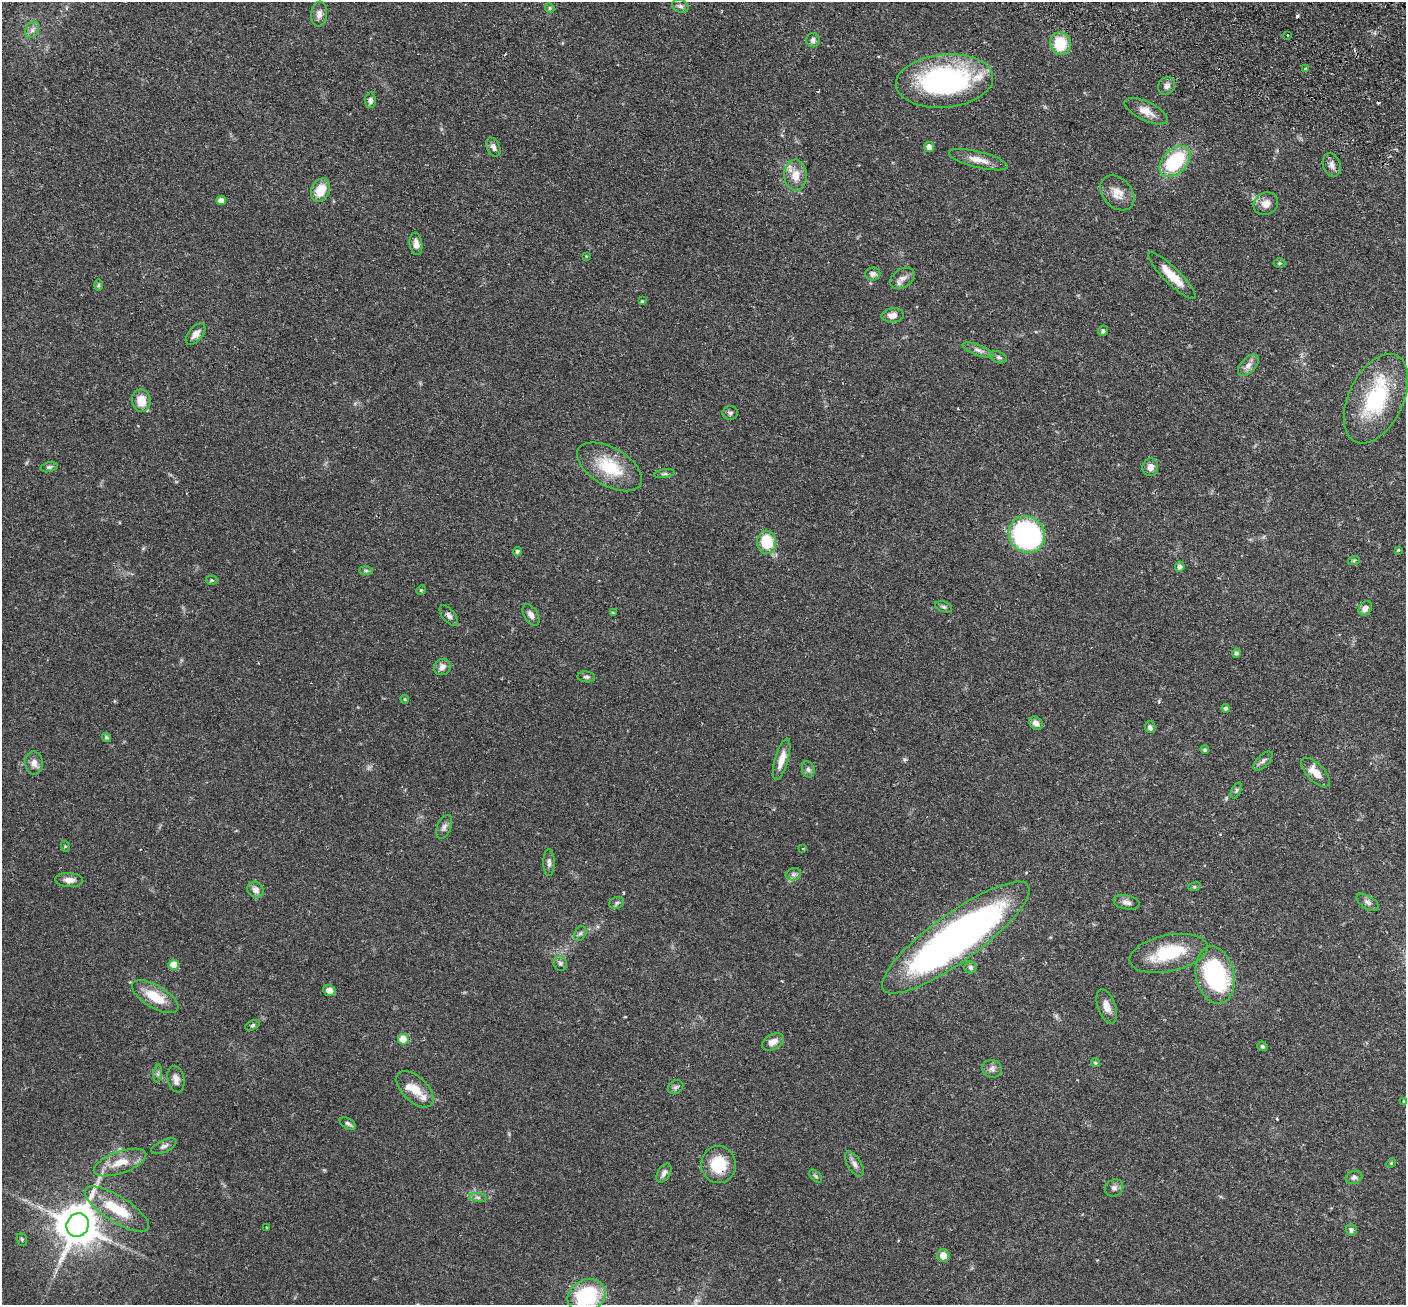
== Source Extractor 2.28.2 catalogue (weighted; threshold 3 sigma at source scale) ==
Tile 10 of 4 x 4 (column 2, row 3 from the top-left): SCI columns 1432-2835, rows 1633-2935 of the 5673 x 5737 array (HDU 1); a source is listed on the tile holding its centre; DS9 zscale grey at full resolution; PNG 1408 x 1307 px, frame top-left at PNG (2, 2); each listed source drawn as its Kron ellipse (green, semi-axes under 4 px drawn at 4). Shown black and unused: <1% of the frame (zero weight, under 2 of 3 exposures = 3% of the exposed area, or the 3 px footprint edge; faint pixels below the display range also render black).
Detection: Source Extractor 2.28.2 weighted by HDU 2 'WHT'; one run over the whole footprint, this tile lists its part. Background 0.0783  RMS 0.0051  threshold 0.0229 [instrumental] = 3 sigma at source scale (4.5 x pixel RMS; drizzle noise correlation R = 1.50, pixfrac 1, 0.05/0.05 arcsec/px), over >= 5 px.
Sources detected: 135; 1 too faint to see at this stretch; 2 inside a brighter object's white glare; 5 cosmic-ray / hot-pixel residue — neither listed nor drawn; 5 inside a brighter listed object's ellipse — not listed separately; the other 122 listed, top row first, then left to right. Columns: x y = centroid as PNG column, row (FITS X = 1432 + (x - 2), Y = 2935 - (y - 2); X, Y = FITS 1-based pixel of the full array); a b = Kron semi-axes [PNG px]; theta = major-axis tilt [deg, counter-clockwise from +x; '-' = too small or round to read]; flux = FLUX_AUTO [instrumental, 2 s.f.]
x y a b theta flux
680 6 8 6 -19 1.5
550 8 5 4 - 0.64
319 14 12 8 84 2.6
32 30 8 6 63 1.8
1287 35 3 2 - 0.79
813 40 7 6 - 1.4
1060 43 11 10 - 16
1305 68 3 2 - 0.66
944 81 49 26 5 97
1167 86 9 8 - 2.4
371 100 8 5 89 1.6
1146 111 23 9 -25 5.2
493 147 10 6 -64 2.1
929 147 5 5 - 3.3
978 160 30 8 -14 5.6
1175 161 18 12 45 32
1332 165 12 8 -72 2.6
795 175 15 11 -87 6.8
321 190 12 9 66 9.1
1117 193 20 14 -48 6.5
221 201 5 4 - 3.6
1266 204 13 11 30 3.8
416 244 11 6 -82 2.7
586 256 4 3 - 0.36
1280 263 6 5 - 0.68
873 274 7 6 - 1.7
1172 276 32 8 -45 11
902 278 13 9 33 3
98 285 6 4 90 0.56
642 301 3 3 - 0.63
893 315 11 7 5 3.3
1103 331 5 5 - 1.2
196 334 13 7 50 3
978 350 16 5 -20 2.3
999 357 8 5 -23 1.1
1248 365 13 7 47 2.7
1376 399 48 27 64 42
141 401 11 9 -80 7
730 413 8 6 1 1.2
49 467 8 5 14 1.1
609 467 36 19 -30 21
1150 467 9 8 - 2.9
664 474 10 4 9 1
1027 535 19 17 -51 130
767 542 12 9 -83 19
1398 550 3 3 - 0.61
517 552 4 4 - 1.1
1354 560 6 4 20 0.68
1180 567 5 4 - 1.8
366 570 7 4 -2 0.85
212 580 6 4 1 0.66
421 590 5 4 - 0.57
944 607 8 5 -20 1.1
1365 608 8 6 53 2.6
613 613 4 2 - 0.5
449 615 12 6 -50 1.7
531 615 12 6 -59 2.4
1236 653 4 4 - 1.1
442 667 9 7 43 2.7
586 677 9 5 -6 1.1
405 699 4 4 - 0.51
1226 708 4 4 - 1.3
1036 723 7 6 - 2.7
1150 727 6 5 - 1.8
106 737 5 4 - 0.85
1205 750 4 4 - 0.81
782 759 21 6 74 5.2
1263 761 12 5 44 1.6
34 763 12 9 -85 3.3
808 769 8 6 -74 1.3
1316 772 19 8 -45 6.3
1236 791 8 4 64 0.92
444 827 13 7 68 2
65 846 5 3 - 0.52
803 848 4 2 - 0.49
549 863 13 5 -89 1.8
793 874 8 6 20 1.5
69 880 14 7 -3 3.3
1194 887 6 4 17 0.67
255 890 8 7 - 2.8
1127 902 13 7 -12 2.3
1367 902 12 6 -33 1.9
617 903 8 5 23 1.1
580 933 8 5 61 1.2
956 938 89 24 36 230
1168 953 40 18 12 24
560 963 7 6 - 1.2
174 965 5 5 - 9.6
971 967 6 6 - 1.5
1215 975 29 19 -77 59
329 990 6 5 - 3.2
155 997 26 11 -31 12
1107 1006 18 9 -70 4
253 1025 8 4 28 0.9
403 1039 5 5 - 11
773 1042 12 7 28 3.9
1262 1046 5 4 - 0.92
1095 1063 4 4 - 0.63
992 1069 10 8 -16 2.2
158 1074 9 3 85 0.93
176 1079 13 8 -77 2.6
676 1087 8 6 32 1.3
415 1089 23 12 -45 7.6
1403 1101 3 2 - 0.46
348 1124 9 5 -30 1.4
164 1146 14 6 25 1.8
120 1163 27 11 20 9.2
1391 1163 5 4 - 0.56
854 1164 14 6 -59 2.4
718 1165 18 17 - 17
664 1173 10 6 59 2
816 1176 8 4 -46 0.84
1354 1177 8 6 20 1.5
1114 1188 9 8 - 1.9
478 1197 9 4 -8 1.3
117 1209 37 13 -33 18
78 1225 12 11 - 1700
266 1227 3 2 - 0.51
1351 1230 6 5 - 1.6
22 1239 6 5 - 0.77
943 1255 6 6 - 4.4
587 1295 19 15 24 39
Overlapping masked pixels (flux is a lower limit): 1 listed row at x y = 718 1165
Isophote crosses this tile's border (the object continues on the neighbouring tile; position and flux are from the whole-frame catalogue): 1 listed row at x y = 587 1295